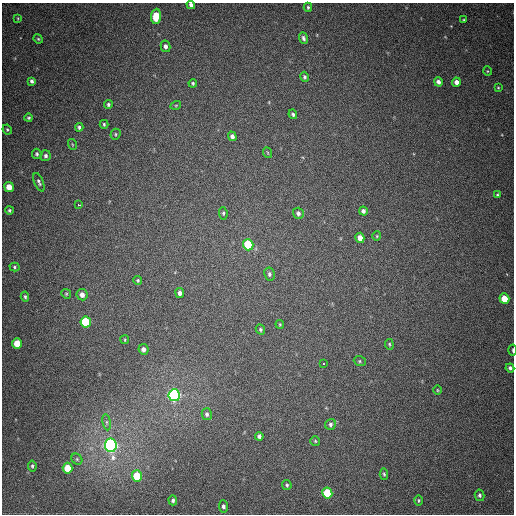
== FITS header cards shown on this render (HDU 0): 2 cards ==
NAXIS1  =                  512
NAXIS2  =                  512

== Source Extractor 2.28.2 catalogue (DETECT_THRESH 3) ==
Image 512 x 512 px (HDU 0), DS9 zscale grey, 1 PNG px = 1 image px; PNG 516 x 516 px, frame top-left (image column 1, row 512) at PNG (2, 3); each listed source drawn as its Kron ellipse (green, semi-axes under 4 px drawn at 4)
Background 451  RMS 12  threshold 36.9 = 3 sigma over >= 5 px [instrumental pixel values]
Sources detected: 77; all 77 listed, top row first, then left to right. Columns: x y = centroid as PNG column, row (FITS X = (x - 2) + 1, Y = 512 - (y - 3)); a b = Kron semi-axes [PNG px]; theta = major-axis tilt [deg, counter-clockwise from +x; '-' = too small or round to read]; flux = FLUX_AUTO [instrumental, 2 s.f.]
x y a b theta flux
191 5 4 3 - 2300
308 7 4 4 - 1200
156 16 7 5 84 20000
18 18 4 2 - 650
464 20 3 2 - 790
303 38 6 4 -68 2000
38 39 5 4 - 960
165 46 6 5 - 3100
487 71 5 3 - 690
304 77 5 4 - 1800
32 81 4 3 - 1700
438 82 4 4 - 3200
456 82 4 4 - 4600
193 83 4 4 - 1200
498 88 3 3 - 710
108 104 4 4 - 1500
176 105 5 3 - 750
293 114 5 4 - 1600
29 118 4 4 - 1200
104 124 4 3 - 1100
79 127 4 3 - 1600
7 130 5 3 - 1100
115 134 5 5 - 1200
232 136 5 4 - 2900
72 144 5 3 - 820
268 153 5 3 - 770
37 154 5 4 - 1500
46 156 5 5 - 2000
39 182 10 4 -68 2000
9 187 5 5 - 10000
497 195 4 3 - 1100
79 205 3 2 - 3300
9 210 4 4 - 1300
363 211 4 4 - 2600
223 213 6 4 -83 1300
298 213 5 5 - 2500
377 236 4 4 - 900
360 238 5 4 - 6500
248 245 5 5 - 40000
15 267 5 4 - 1200
269 274 6 5 - 2100
138 280 4 4 - 1100
180 293 5 4 - 3100
66 294 5 4 - 970
82 295 6 5 - 4200
25 297 5 4 - 1300
504 299 5 5 - 16000
86 322 5 5 - 46000
280 324 4 3 - 840
260 329 5 4 - 1400
125 340 4 2 - 730
17 343 5 5 - 18000
389 344 5 3 - 950
143 349 5 5 - 3600
513 350 5 2 - 1300
360 361 6 5 - 1300
323 364 3 2 - 3900
510 368 4 4 - 2200
437 390 4 3 - 670
174 395 6 5 - 220000
207 414 6 5 - 2100
107 422 8 4 -82 1900
330 424 6 5 - 1900
259 436 4 4 - 2300
315 441 5 5 - 1100
111 445 7 6 - 310000
77 459 6 5 - 1300
32 466 5 4 - 1300
67 468 5 5 - 19000
384 474 6 4 -85 1200
137 476 5 5 - 28000
287 485 5 4 - 1300
327 493 5 5 - 38000
480 495 6 5 - 2000
173 500 5 4 - 1700
418 500 5 2 - 830
223 506 6 4 -86 2300
At the frame edge (FLAGS 8, measured only in part): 2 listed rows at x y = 191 5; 513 350